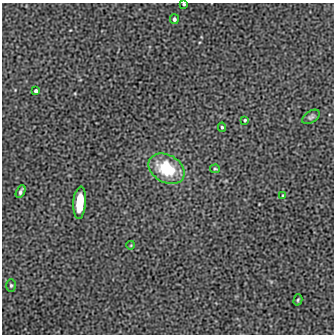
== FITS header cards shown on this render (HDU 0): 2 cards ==
NAXIS1  =                  332 / length of data axis 1
NAXIS2  =                  332 / length of data axis 2

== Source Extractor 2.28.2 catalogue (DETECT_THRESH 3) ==
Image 332 x 332 px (HDU 0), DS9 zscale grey, 1 PNG px = 1 image px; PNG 336 x 336 px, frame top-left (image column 1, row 332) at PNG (2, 3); each listed source drawn as its Kron ellipse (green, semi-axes under 4 px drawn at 4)
Background 0.00218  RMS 0.083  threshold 0.248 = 3 sigma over >= 5 px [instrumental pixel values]
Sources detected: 14; all 14 listed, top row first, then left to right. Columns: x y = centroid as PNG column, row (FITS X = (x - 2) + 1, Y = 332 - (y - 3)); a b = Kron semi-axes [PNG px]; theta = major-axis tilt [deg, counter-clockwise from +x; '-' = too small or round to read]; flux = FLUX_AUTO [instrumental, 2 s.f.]
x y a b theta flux
184 4 3 3 - 7.2
174 19 5 4 - 12
36 91 4 4 - 14
311 117 10 6 33 16
245 120 3 3 - 6.9
222 127 5 4 - 8.1
167 169 19 13 -29 280
215 169 5 3 - 5.9
21 191 7 3 62 15
283 195 3 2 - 5.4
80 203 16 6 85 150
131 245 4 3 - 4.3
11 285 6 5 - 9.5
298 300 6 3 74 7.9
At the frame edge (FLAGS 8, measured only in part): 1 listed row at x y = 184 4